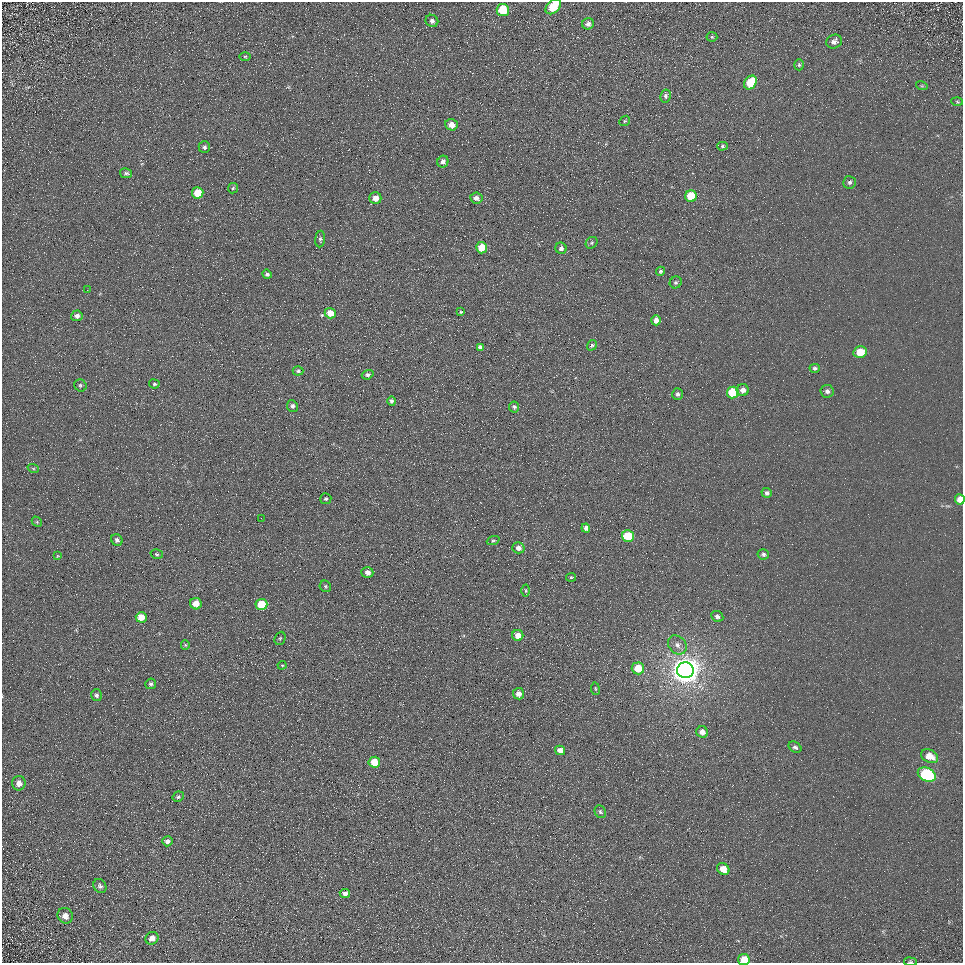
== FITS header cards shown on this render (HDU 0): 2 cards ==
NAXIS1  =                  961
NAXIS2  =                  961

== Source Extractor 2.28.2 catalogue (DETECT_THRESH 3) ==
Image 961 x 961 px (HDU 0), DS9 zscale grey, 1 PNG px = 1 image px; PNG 965 x 965 px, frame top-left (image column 1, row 961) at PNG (2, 2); each listed source drawn as its Kron ellipse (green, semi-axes under 4 px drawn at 4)
Background 4.93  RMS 7.7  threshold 23.2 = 3 sigma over >= 5 px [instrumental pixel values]
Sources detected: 101; all 101 listed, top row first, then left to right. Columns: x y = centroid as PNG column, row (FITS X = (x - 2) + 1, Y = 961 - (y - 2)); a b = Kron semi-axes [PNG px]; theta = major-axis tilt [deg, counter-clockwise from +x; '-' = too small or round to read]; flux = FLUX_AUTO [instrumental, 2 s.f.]
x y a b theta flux
553 7 9 6 43 16000
503 10 6 6 - 18000
432 21 6 6 - 1800
588 24 6 5 - 2000
712 37 5 5 - 570
834 42 8 7 - 2300
245 56 6 4 0 610
799 65 5 4 - 770
750 83 7 5 54 16000
922 86 6 3 -17 580
666 96 6 5 - 1400
957 102 6 4 -3 630
625 121 6 4 43 800
451 125 6 5 - 4600
723 146 5 4 - 850
204 147 6 5 - 1200
443 161 6 5 - 2600
126 173 6 5 - 1100
849 182 6 6 - 1300
233 188 5 5 - 740
198 193 6 5 - 10000
691 196 6 5 - 16000
375 198 6 5 - 4000
476 198 6 5 - 2600
320 239 8 4 84 1100
592 243 6 5 - 940
482 248 5 5 - 11000
561 248 5 5 - 1900
661 271 4 4 - 970
267 274 5 4 - 1400
676 282 6 5 - 1000
87 290 2 2 - 270
461 312 4 4 - 590
330 313 5 5 - 7100
77 316 5 5 - 1900
656 320 5 5 - 3400
592 345 5 4 - 880
480 347 4 4 - 1500
860 352 7 5 13 10000
815 368 5 4 - 1200
298 371 5 4 - 900
368 375 6 4 19 1200
154 384 5 4 - 960
80 385 6 5 - 1000
743 390 6 6 - 3000
827 391 6 6 - 2000
733 392 6 6 - 21000
678 394 6 5 - 1400
392 401 5 4 - 1200
292 406 6 5 - 1400
514 407 5 5 - 1000
33 468 6 3 -20 560
767 493 5 5 - 1400
326 499 5 5 - 980
960 499 5 5 - 4900
261 518 2 2 - 2700
37 522 6 4 -48 610
586 528 4 4 - 1800
628 536 6 5 - 18000
117 540 6 5 - 1600
493 541 6 4 21 720
518 548 6 5 - 2400
157 554 6 4 -17 870
763 554 5 5 - 1400
58 556 3 3 - 390
367 572 6 5 - 2400
571 577 5 3 - 560
325 586 6 5 - 940
526 591 6 3 -89 510
196 604 6 5 - 5600
261 604 6 5 - 15000
717 616 6 5 - 1400
141 617 5 5 - 6900
518 635 5 5 - 5300
280 638 7 5 67 730
185 645 5 4 - 600
677 645 10 8 -49 3000
282 665 4 4 - 540
638 668 6 6 - 11000
685 670 8 8 - 820000
151 684 5 5 - 1300
595 689 6 3 -81 530
519 694 5 5 - 3500
97 695 6 5 - 1100
702 732 6 5 - 3500
795 747 7 5 -34 1300
560 750 5 4 - 4200
930 756 9 6 -25 6800
374 762 6 5 - 12000
927 775 9 6 -26 57000
19 783 7 7 - 3400
178 797 6 5 - 1100
600 812 6 5 - 1100
167 841 5 5 - 2100
723 869 6 5 - 6600
100 886 7 6 - 1400
345 894 5 4 - 2000
65 916 8 7 - 3400
152 938 7 6 - 3500
744 960 6 5 - 9500
910 962 6 3 -8 550
At the frame edge (FLAGS 8, measured only in part): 4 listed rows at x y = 553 7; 960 499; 744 960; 910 962